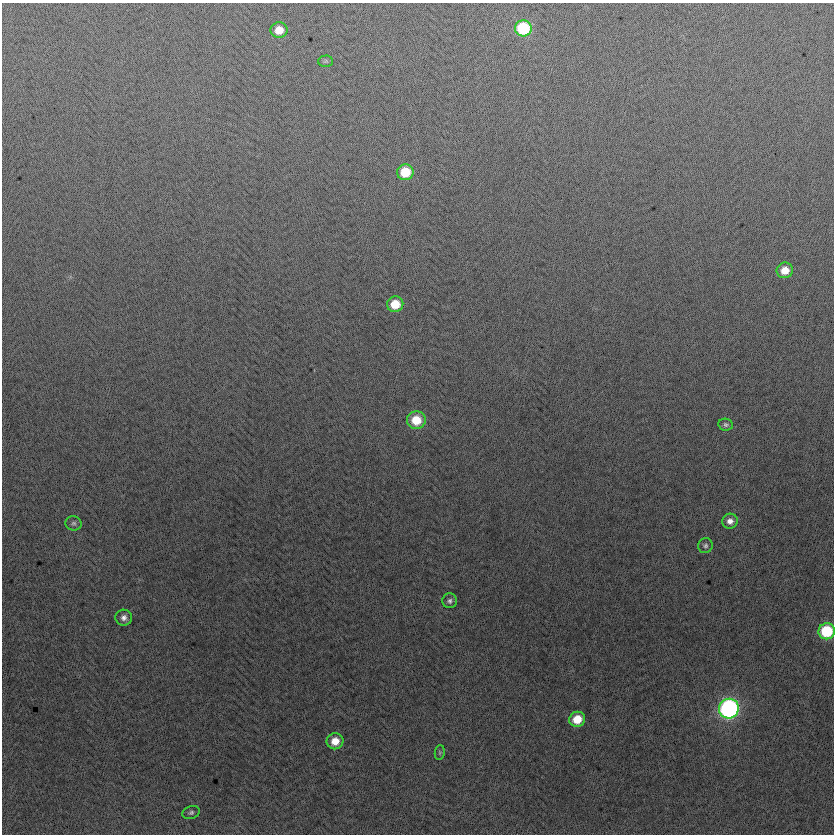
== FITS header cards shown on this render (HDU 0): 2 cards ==
NAXIS1  =                  832
NAXIS2  =                  832

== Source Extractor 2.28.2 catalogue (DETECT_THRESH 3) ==
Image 832 x 832 px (HDU 0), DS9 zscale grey, 1 PNG px = 1 image px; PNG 836 x 836 px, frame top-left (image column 1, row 832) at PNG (2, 3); each listed source drawn as its Kron ellipse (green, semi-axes under 4 px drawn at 4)
Background -3.81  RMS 13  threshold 37.6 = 3 sigma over >= 5 px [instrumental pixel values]
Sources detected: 19; all 19 listed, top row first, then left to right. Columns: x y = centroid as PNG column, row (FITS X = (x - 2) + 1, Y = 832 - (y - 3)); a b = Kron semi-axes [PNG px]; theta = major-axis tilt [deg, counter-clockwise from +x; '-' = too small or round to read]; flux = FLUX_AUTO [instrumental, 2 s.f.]
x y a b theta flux
523 28 8 8 - 59000
279 30 8 8 - 12000
326 61 7 5 1 1500
405 172 8 8 - 26000
785 270 8 7 - 13000
395 304 8 7 - 20000
416 420 9 9 - 22000
726 425 7 6 - 2000
730 521 8 7 - 5100
73 523 8 7 - 2400
705 546 7 7 - 2300
450 601 7 7 - 2700
124 618 8 8 - 4400
827 631 8 8 - 53000
729 709 10 9 - 280000
577 719 8 7 - 19000
335 741 8 8 - 13000
440 752 7 5 84 1400
191 812 9 6 19 2200
At the frame edge (FLAGS 8, measured only in part): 1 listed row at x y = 827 631